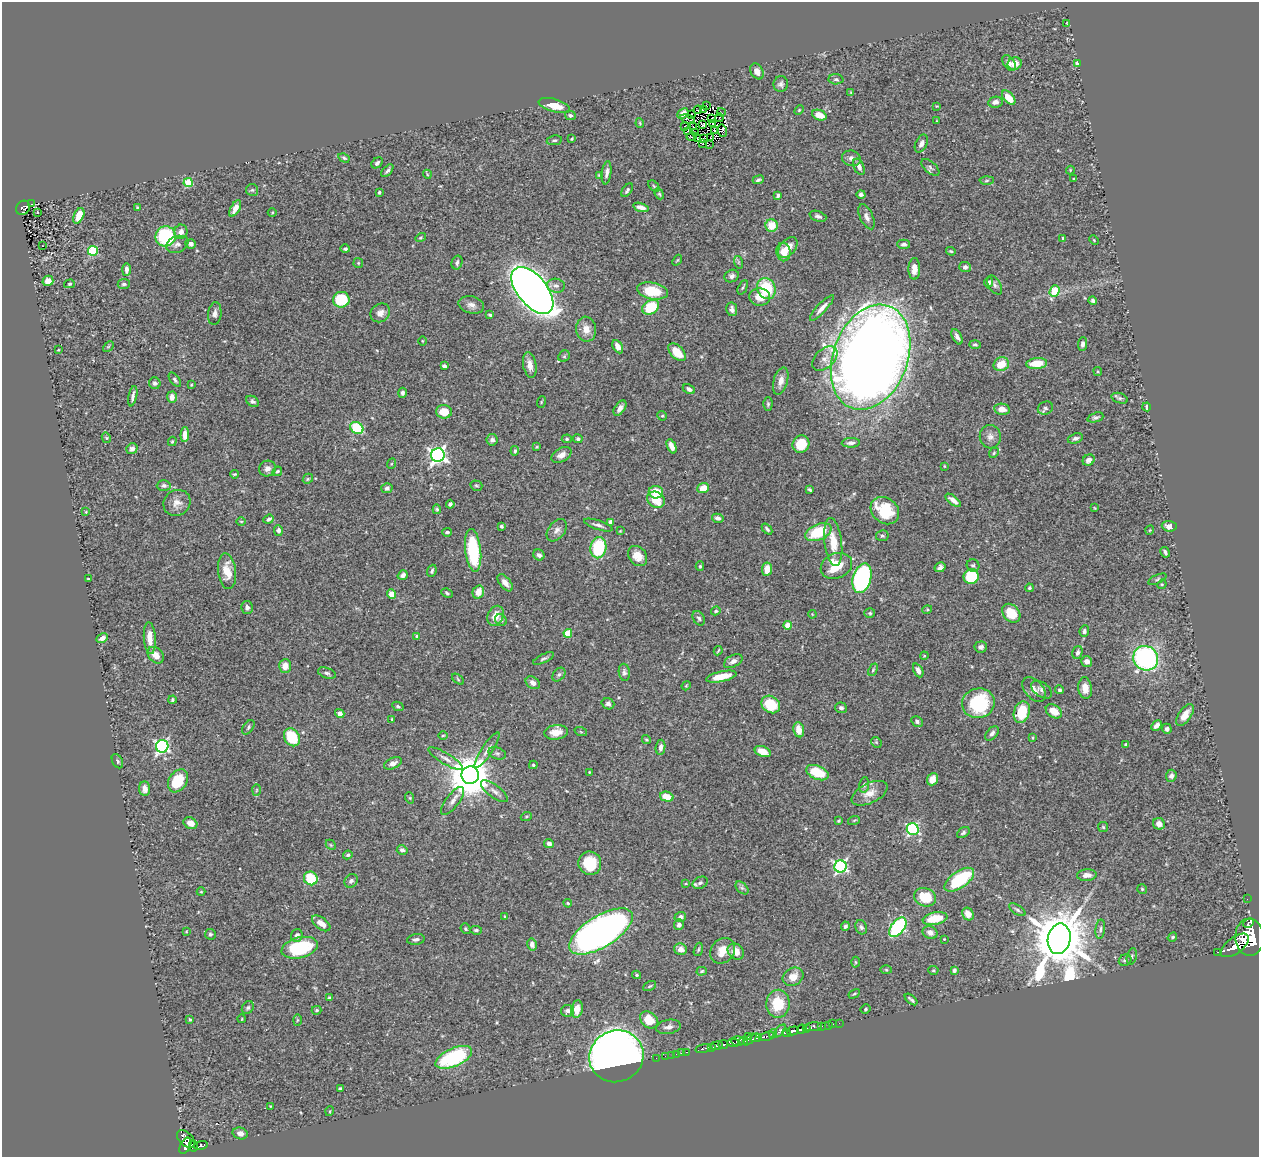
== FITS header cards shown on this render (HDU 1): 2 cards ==
NAXIS1  =                 1257
NAXIS2  =                 1155

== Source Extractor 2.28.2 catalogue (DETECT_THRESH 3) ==
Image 1257 x 1155 px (HDU 1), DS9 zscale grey, 1 PNG px = 1 image px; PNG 1261 x 1159 px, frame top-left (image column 1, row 1155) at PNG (2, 2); each listed source drawn as its Kron ellipse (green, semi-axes under 4 px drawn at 4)
Background 0.453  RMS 0.02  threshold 0.0606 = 3 sigma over >= 5 px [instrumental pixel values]
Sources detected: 440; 2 with non-positive FLUX_AUTO (blend fragments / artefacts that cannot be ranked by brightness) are neither listed nor drawn; the other 438 listed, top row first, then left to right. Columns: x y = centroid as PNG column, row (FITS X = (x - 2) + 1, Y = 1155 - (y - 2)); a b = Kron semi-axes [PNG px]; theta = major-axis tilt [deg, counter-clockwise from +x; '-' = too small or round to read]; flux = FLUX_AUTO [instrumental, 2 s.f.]
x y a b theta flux
1067 23 4 3 - 1.1
1009 63 9 5 -58 4.9
1077 63 4 4 - 3.7
1015 64 7 6 - 14
757 71 8 6 -61 8.4
836 79 7 5 -3 2.8
781 84 8 7 - 4.2
851 93 4 3 - 1.5
1009 98 8 5 -49 22
995 102 7 5 10 5.4
554 105 16 6 -16 21
706 106 3 2 - 3
937 106 4 2 - 1
703 109 3 2 - 1.8
698 110 4 3 - 1.7
799 110 5 3 - 1.3
721 112 4 2 - 1.3
683 113 6 4 45 5
691 114 3 2 - 1.3
570 115 5 5 - 3
819 115 7 5 -22 17
720 118 4 2 - 0.37
688 119 8 2 -14 1.5
712 119 3 2 - 1.8
937 121 4 2 - 0.99
640 123 4 4 - 1.4
713 123 3 3 - 3.1
703 125 3 3 - 3.4
685 127 2 2 - 1.7
693 127 3 2 - 0.95
714 130 2 2 - 0.83
687 131 3 2 - 1.4
722 131 6 4 -79 0.32
695 133 3 2 - 1.1
692 136 5 2 - 0.72
698 138 3 2 - 0.93
711 138 3 2 - 1.4
572 139 3 3 - 1.5
703 139 3 2 - 2.1
554 140 8 4 9 2.3
703 144 2 2 - 2.1
709 144 2 2 - 0.71
921 144 10 5 63 5.4
344 158 6 4 -29 2.1
851 158 9 7 -17 5.8
377 163 6 4 42 3.6
859 167 8 5 -66 5.8
930 167 11 5 -41 4.1
1070 170 4 4 - 1.4
387 171 7 4 47 3.1
607 173 12 4 82 5.5
427 174 5 3 - 1.4
599 175 3 2 - 1
1074 179 3 3 - 1.4
758 180 6 3 23 2.4
987 181 7 3 2 1.8
188 183 4 4 - 50
654 186 7 4 -45 1.8
252 190 6 6 - 2.3
627 190 8 4 55 2.8
379 192 3 3 - 2.2
659 194 6 4 -66 2
861 194 4 4 - 3.2
778 195 4 3 - 2.7
31 204 3 2 - 8.5
137 207 3 2 - 1
641 207 8 4 -16 7.4
23 208 7 6 - 75
235 208 9 4 61 11
37 212 3 2 - 2
272 212 4 3 - 1.1
79 216 8 5 66 23
818 216 9 5 -19 4
866 217 13 6 -65 7.2
772 226 6 6 - 25
181 232 7 6 - 8.3
166 236 10 10 - 97
421 238 5 4 - 1.6
1063 238 3 3 - 2.7
1094 240 5 3 - 1.3
177 244 11 8 23 6.5
191 244 5 4 - 5.8
903 244 6 4 0 4.7
43 246 2 2 - 0.56
788 248 12 7 50 16
345 249 4 4 - 2.8
93 251 5 5 - 84
951 251 5 3 - 1.8
783 252 9 7 -80 17
677 260 6 3 52 1.3
738 262 6 4 -72 1.9
358 263 5 5 - 1.8
457 263 7 5 74 4.1
965 267 6 5 - 4.2
126 269 6 4 89 5.3
914 269 11 6 89 14
732 276 7 6 - 4.4
48 281 5 5 - 10
988 282 5 4 - 4
69 284 5 4 - 1.5
124 284 6 5 - 2.9
995 285 10 6 -58 4.2
556 286 9 7 -9 5.4
743 287 8 3 64 1.8
766 289 11 9 -64 63
532 290 28 15 -51 1500
652 291 15 8 -11 44
1054 291 6 5 - 51
760 297 10 8 -4 16
341 300 8 8 - 64
1093 301 4 4 - 3.3
471 305 13 8 -15 7.9
651 307 9 6 33 52
822 308 17 4 47 8
732 309 7 5 -80 5
380 313 10 9 - 8.8
215 314 11 6 83 6.2
490 315 4 3 - 1.7
586 329 12 10 -81 14
957 337 8 4 -62 6.2
422 341 4 3 - 1.2
975 344 5 4 - 2.3
1083 344 7 4 88 4.5
108 346 6 4 44 1.4
618 347 7 4 -61 11
58 350 3 3 - 1
677 352 11 6 -45 24
564 356 6 5 - 2.1
871 357 54 37 69 2700
825 358 15 9 44 9.9
1037 363 10 5 5 28
1001 364 8 7 - 25
530 365 13 6 -79 10
444 366 4 3 - 3.1
1098 371 4 3 - 1.3
175 380 8 4 -53 2.9
781 381 14 7 74 10
155 383 6 5 - 4.8
191 385 4 3 - 1.1
689 389 6 4 -28 5
402 393 5 4 - 3.4
133 396 10 3 78 4.1
172 397 5 5 - 9.6
1120 398 8 5 -18 2.9
252 401 7 5 -32 3.2
541 402 6 3 72 1.3
768 404 6 4 89 2
1147 407 4 3 - 2.4
620 408 8 5 54 6.5
1045 408 8 6 24 3.7
1002 409 8 5 -9 11
444 412 8 6 -4 24
662 416 5 4 - 1.9
1095 417 8 4 19 3.1
357 428 7 5 -33 57
185 435 7 4 87 10
990 437 11 10 - 8.6
106 438 5 4 - 1.5
1075 438 8 5 19 4.4
567 439 5 4 - 2.1
578 439 5 4 - 2.7
492 440 6 5 - 4.2
172 441 5 4 - 1.6
851 443 9 5 3 4.6
801 444 9 8 - 34
672 446 7 4 -67 8.6
537 447 3 3 - 1.4
132 449 6 5 - 4.2
515 451 5 4 - 2.8
994 453 5 4 - 2.2
438 455 7 6 - 530
561 455 11 6 29 10
1089 460 6 5 - 6.7
391 464 5 3 - 1.5
944 466 3 2 - 1
267 469 8 8 - 6.9
277 471 5 3 - 2
234 474 4 3 - 1.7
308 479 5 4 - 1.8
164 486 7 5 4 3.6
476 486 6 5 - 2.2
387 488 5 5 - 3.6
703 488 6 5 - 21
810 490 4 3 - 2.2
656 492 7 6 - 28
656 500 9 7 -34 26
953 500 9 4 -39 8
177 503 14 12 37 12
450 504 4 3 - 2.9
1095 508 4 2 - 1
437 509 5 4 - 1.7
885 511 15 12 -40 58
86 512 3 3 - 1.2
718 518 6 4 -14 5.3
269 519 5 4 - 2.8
241 521 4 3 - 1.2
610 522 4 3 - 5.6
598 525 15 4 -18 4.9
501 526 3 3 - 2.1
1169 526 7 5 -4 8.4
767 529 6 3 -48 3.1
278 530 5 4 - 5
557 530 12 8 53 7.2
1150 530 4 3 - 1
620 531 4 3 - 0.97
447 532 4 3 - 2.6
818 532 14 8 23 59
882 536 6 5 - 2.5
833 542 24 8 -83 24
598 548 11 8 79 75
473 550 21 8 -83 92
1165 552 5 3 - 2.6
539 555 6 5 - 4.8
638 556 11 8 -51 15
973 565 6 6 - 2.8
700 566 5 4 - 1.7
836 566 16 12 23 40
940 567 6 4 30 4.2
767 569 7 5 82 14
227 571 18 9 -84 23
432 571 6 4 70 3
403 575 5 4 - 5.6
971 576 8 7 - 63
862 578 15 9 74 260
88 579 3 2 - 0.81
1157 579 10 4 25 2.8
505 583 10 5 -51 7.6
1162 584 5 4 - 1.4
1029 588 4 4 - 2
478 592 7 5 75 15
447 593 6 4 -28 2.6
391 594 5 4 - 14
247 608 6 5 - 4.3
927 610 5 3 - 1.3
716 611 5 4 - 2.1
870 613 5 4 - 2.3
1011 613 10 8 -47 29
812 614 4 3 - 0.97
496 616 10 7 66 16
699 618 8 5 -58 3.2
501 620 6 5 - 3.8
787 625 4 4 - 26
1084 631 6 4 85 3.7
568 633 4 4 - 42
417 636 4 4 - 3.4
102 638 6 4 28 6
150 638 16 6 -86 17
981 647 6 5 - 4.2
718 651 5 2 - 1.4
1077 653 6 5 - 4.2
156 655 9 7 -45 12
924 656 4 3 - 1.1
544 658 11 4 25 3.2
1146 658 13 12 - 250
733 661 10 5 28 5.8
1087 661 5 5 - 6.7
285 666 7 6 - 12
873 670 6 4 64 2
918 670 7 4 -64 5.6
624 672 8 5 -82 3.7
327 673 9 5 -19 3.7
559 675 8 5 48 2.8
721 677 15 5 12 27
458 679 7 3 -39 1.8
533 683 8 5 -36 6.7
686 686 4 3 - 1.2
1085 688 11 7 -84 12
1034 689 14 9 -47 8.3
1042 690 11 7 -36 4.7
1060 690 4 4 - 2.4
172 700 4 3 - 2
978 703 16 15 - 110
608 704 6 5 - 4.1
771 704 10 8 -36 45
398 706 6 4 -27 2.4
841 708 6 5 - 3.6
1054 711 9 6 -35 19
1022 712 11 7 74 47
340 714 5 4 - 6.8
1185 715 12 6 56 14
392 719 3 2 - 1.1
917 721 6 4 -29 3.3
1156 725 6 4 46 7.1
248 727 8 5 56 2.9
1167 729 5 5 - 4.1
799 730 7 5 -79 16
556 732 12 7 8 15
581 732 6 4 -19 1.7
992 733 8 5 49 5.1
443 735 5 3 - 1.4
292 737 9 7 -58 56
1033 738 4 2 - 1
646 740 5 4 - 1.7
876 742 6 4 -45 2.2
1126 745 4 3 - 2.7
162 746 6 6 - 280
660 747 7 4 82 5.8
487 750 21 5 56 8.6
763 751 8 5 -20 14
497 753 9 5 -21 3.8
446 759 20 5 -31 7.1
117 761 7 5 -62 3.1
393 763 9 5 23 6
533 765 4 3 - 1.5
590 772 3 2 - 1.2
817 773 12 7 -21 43
470 775 9 8 - 5100
1171 776 6 5 - 5.3
932 779 6 5 - 12
178 781 12 9 56 42
864 785 8 5 80 2.7
145 789 7 5 -86 8.3
256 790 6 4 88 1.9
494 791 16 6 -37 6.9
869 793 19 10 26 16
667 797 7 5 -15 21
410 798 6 3 -72 1.2
453 801 17 6 52 8
526 817 5 3 - 1.6
854 820 6 3 19 1.6
839 821 3 3 - 1.4
190 823 7 5 -27 9.5
1159 824 6 5 - 10
1103 827 5 5 - 1.9
913 829 6 6 - 160
963 833 7 4 35 2.6
549 844 5 4 - 4.4
331 845 6 4 -46 1.9
402 850 5 5 - 4.2
348 855 5 4 - 2.4
590 863 12 11 - 46
840 866 6 6 - 260
1087 875 10 6 4 9.1
311 878 7 6 - 49
959 880 17 8 35 94
351 881 7 6 - 3.7
700 883 8 5 27 4
686 884 3 2 - 1
742 888 8 5 -44 2.9
1142 889 5 5 - 1.7
201 892 4 4 - 1.3
925 897 11 9 -22 37
1247 899 2 2 - 7.9
568 903 4 3 - 1.7
1017 910 9 4 -34 3.4
968 914 7 5 -58 11
504 916 4 3 - 1.1
680 917 6 5 - 4.7
935 919 12 6 11 34
321 923 11 5 -37 9.8
1248 923 6 3 26 270
679 925 5 5 - 4.7
845 926 4 4 - 3.7
861 927 7 5 -70 3.3
898 927 11 6 51 200
466 929 5 5 - 2.2
1100 929 10 5 85 3.8
476 930 6 4 -7 2.5
601 931 36 15 32 930
186 932 3 3 - 1.1
930 933 8 6 -26 7.4
210 934 5 5 - 2.6
297 936 6 5 - 6.4
1172 937 5 4 - 2.2
1249 937 18 14 -89 5500
416 939 9 5 8 4.5
944 939 3 3 - 0.94
1059 939 15 11 79 11000
532 944 6 5 - 7.5
1235 945 16 8 37 1900
300 948 18 10 14 94
681 949 6 5 - 9.3
698 949 7 4 71 2.2
723 951 14 11 48 20
736 951 9 7 -43 14
1217 952 3 2 - 27
1132 956 8 4 77 2.5
1125 960 6 5 - 3.4
855 962 5 3 - 1.3
886 970 6 3 -2 1.5
933 970 5 4 - 1.8
954 970 4 3 - 3.3
702 971 5 4 - 1.8
637 975 4 3 - 2
793 977 11 8 29 14
650 986 7 4 27 2.1
854 994 6 3 29 1.5
329 998 4 3 - 1.8
911 999 7 3 -40 3
778 1004 14 11 89 38
248 1008 7 5 53 2.9
577 1009 9 6 79 18
865 1009 5 3 - 1.8
316 1010 5 4 - 1.9
568 1011 6 6 - 5.1
242 1019 4 3 - 0.94
190 1020 4 3 - 2.2
297 1020 6 4 88 1.5
649 1020 10 7 -38 33
839 1023 2 2 - 5
833 1024 2 2 - 6.1
829 1025 2 2 - 4.4
822 1026 2 2 - 7.7
668 1027 12 7 10 7.7
813 1027 9 3 7 74
802 1029 5 4 - 460
807 1029 4 3 - 85
780 1031 8 4 45 120
793 1031 6 4 15 410
773 1033 4 3 - 140
786 1033 4 3 - 150
748 1036 3 2 - 100
766 1036 8 3 13 220
756 1038 6 4 9 220
750 1039 8 4 37 150
738 1041 7 5 -1 930
744 1041 4 3 - 56
733 1043 5 3 - 200
723 1044 4 3 - 310
717 1046 6 3 7 260
712 1047 4 2 - 130
703 1049 8 3 13 94
687 1052 3 2 - 15
682 1053 3 2 - 9.3
676 1054 3 2 - 11
672 1055 2 2 - 3.3
616 1056 27 25 27 1500
665 1056 2 2 - 3
454 1057 19 9 24 130
656 1058 2 2 - 0.76
340 1088 4 3 - 2.3
271 1106 2 2 - 0.97
330 1111 5 3 - 1.3
240 1133 7 6 - 6.2
186 1139 10 6 -44 330
185 1146 9 5 62 340
193 1146 5 3 - 90
201 1146 7 3 13 71
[2 non-positive-flux detections neither listed nor drawn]